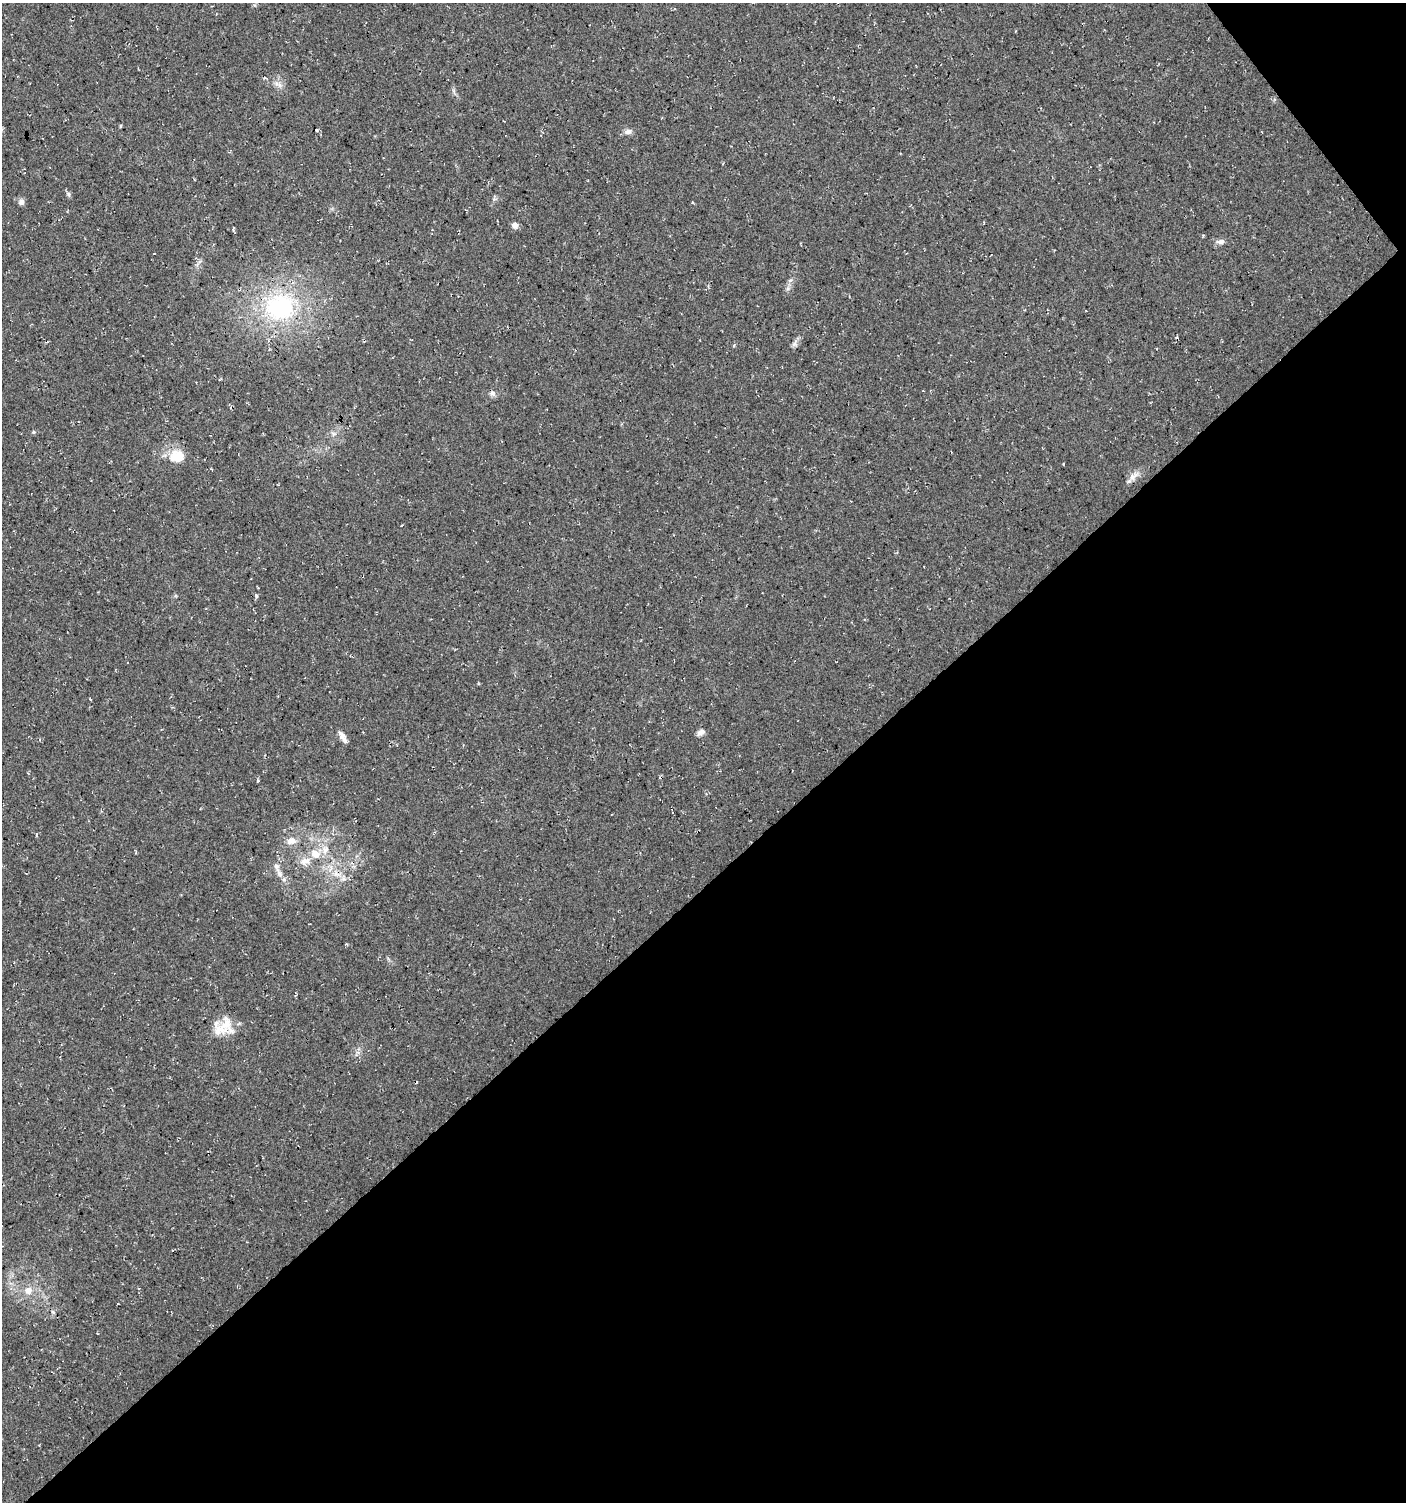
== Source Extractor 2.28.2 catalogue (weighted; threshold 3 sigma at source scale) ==
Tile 12 of 4 x 4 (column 4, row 3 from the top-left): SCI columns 4355-5758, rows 1509-3008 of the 5964 x 6007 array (HDU 1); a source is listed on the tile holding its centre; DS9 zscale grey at full resolution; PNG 1408 x 1504 px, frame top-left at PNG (2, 3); no overlay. Shown black and unused: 42% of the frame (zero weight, under 3 of 4 exposures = <1% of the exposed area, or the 3 px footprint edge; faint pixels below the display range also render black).
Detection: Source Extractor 2.28.2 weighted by HDU 2 'WHT'; one run over the whole footprint, this tile lists its part. Background 0.018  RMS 0.0064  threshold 0.0288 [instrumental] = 3 sigma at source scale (4.5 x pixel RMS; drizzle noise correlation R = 1.50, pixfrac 1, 0.0396/0.0396 arcsec/px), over >= 5 px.
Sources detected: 31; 1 cosmic-ray / hot-pixel residue — not listed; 3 inside a brighter listed object's ellipse — not listed separately; the other 27 listed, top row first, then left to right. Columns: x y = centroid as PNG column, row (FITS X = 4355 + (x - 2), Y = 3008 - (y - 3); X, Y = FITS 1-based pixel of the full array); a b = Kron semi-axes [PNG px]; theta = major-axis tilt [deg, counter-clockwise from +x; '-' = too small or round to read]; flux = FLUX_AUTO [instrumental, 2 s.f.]
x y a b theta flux
279 85 8 6 -61 2.4
120 126 5 3 - 0.58
316 130 3 2 - 0.75
628 132 10 7 6 2.7
68 194 8 5 -61 1.3
21 202 8 7 - 2.3
515 225 7 7 - 3
1220 242 11 7 9 2.9
790 280 7 4 19 1.1
280 307 38 34 4 79
794 343 11 7 62 2.3
493 393 8 7 - 2.1
34 432 5 5 - 0.87
333 433 7 4 -19 1.3
177 456 20 16 4 13
1133 476 17 7 45 4.2
256 596 6 4 84 1.1
700 732 10 6 29 2.8
343 736 15 6 -60 4
291 841 13 10 8 5.3
315 854 14 11 -32 8.5
305 861 17 10 19 6.5
280 873 13 7 -62 4.1
337 874 16 8 -25 6.8
226 1024 24 17 -69 12
28 1290 12 11 - 6
53 1312 6 5 - 1.1